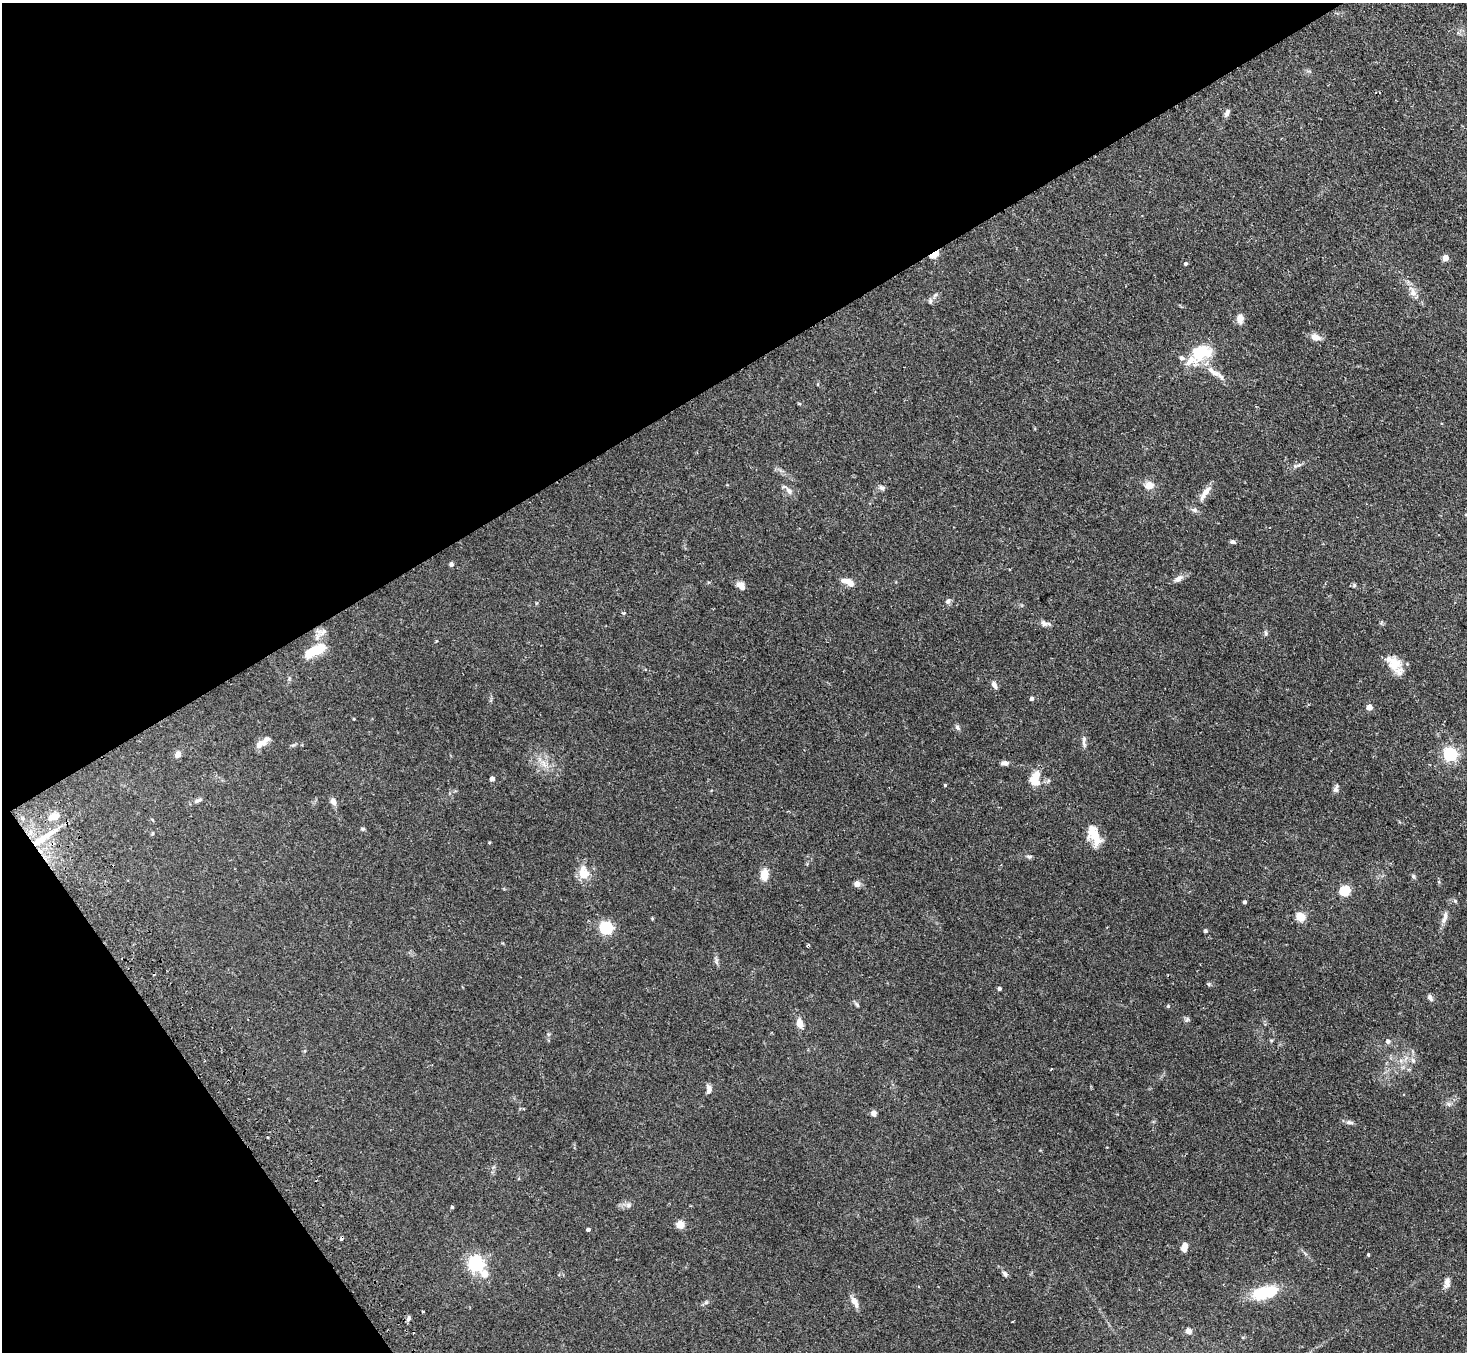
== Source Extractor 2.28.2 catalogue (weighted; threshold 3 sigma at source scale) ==
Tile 5 of 4 x 4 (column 1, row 2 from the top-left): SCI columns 50-1514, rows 3030-4379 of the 5961 x 5922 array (HDU 1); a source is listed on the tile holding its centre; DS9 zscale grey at full resolution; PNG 1469 x 1354 px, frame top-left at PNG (2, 3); no overlay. Shown black and unused: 33% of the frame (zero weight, under 2 of 3 exposures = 3% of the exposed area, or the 3 px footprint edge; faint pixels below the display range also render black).
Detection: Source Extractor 2.28.2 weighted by HDU 2 'WHT'; one run over the whole footprint, this tile lists its part. Background 0.0752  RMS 0.0056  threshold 0.0251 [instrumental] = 3 sigma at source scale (4.5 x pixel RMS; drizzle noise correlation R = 1.50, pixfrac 1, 0.05/0.05 arcsec/px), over >= 5 px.
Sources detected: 102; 1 inside a brighter object's white glare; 2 cosmic-ray / hot-pixel residue — not listed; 5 inside a brighter listed object's ellipse — not listed separately; the other 94 listed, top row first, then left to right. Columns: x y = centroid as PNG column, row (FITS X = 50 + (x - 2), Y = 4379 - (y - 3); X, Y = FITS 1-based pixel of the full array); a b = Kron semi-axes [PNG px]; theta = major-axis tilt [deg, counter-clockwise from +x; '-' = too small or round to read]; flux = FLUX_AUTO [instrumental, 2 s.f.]
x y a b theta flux
1227 113 10 5 65 1.9
934 254 6 3 33 26
1445 258 4 4 - 7.5
1186 264 4 4 - 1
1413 292 13 8 -82 3.5
930 301 8 6 70 1.2
1240 318 12 8 -85 3.3
1315 337 13 8 -19 3.9
1201 352 31 21 22 20
1212 371 25 8 -36 6.5
1299 465 6 4 19 1
1149 485 10 8 17 5.2
882 488 8 6 -21 1.6
789 491 12 7 -50 2.6
1205 493 21 7 57 4.9
1233 542 7 5 -9 1.1
451 564 4 4 - 1.6
1178 579 13 7 28 2.6
849 582 12 8 -46 3.9
1354 585 6 5 - 0.8
741 586 11 8 -37 3.4
948 601 8 6 60 1.6
623 613 4 3 - 0.81
1044 623 11 7 -31 2.1
322 632 15 9 12 3.5
1266 633 7 4 -89 0.9
436 641 5 3 - 0.44
317 650 23 11 28 14
1394 664 26 13 -54 10
994 685 11 6 -62 1.8
1032 699 4 4 - 1.4
1369 707 4 4 - 5.7
354 719 4 3 - 0.39
957 727 8 5 -51 1.2
1084 739 12 6 82 1.9
261 743 19 7 36 4.8
178 754 5 4 - 7.1
1450 754 6 6 - 110
544 763 13 3 -70 2.2
1005 763 10 6 3 1.7
1035 778 16 11 80 9.1
492 779 4 4 - 2.6
945 785 3 3 - 0.59
1336 788 12 6 71 1.5
198 801 12 5 26 1.6
333 801 8 6 -61 3
54 816 11 7 22 4.3
363 829 5 4 - 0.78
1094 834 22 13 -76 9.6
43 838 38 6 33 9.8
489 842 4 3 - 0.51
1029 856 7 5 -20 1.1
584 873 19 14 -72 7.9
764 875 13 8 84 5.7
1413 876 6 5 - 0.85
857 884 7 6 - 3
1345 891 5 5 - 38
1455 901 6 4 -18 0.73
1245 902 4 3 - 1.1
1300 917 5 5 - 20
1445 917 18 6 72 3.2
606 928 6 6 - 86
1205 931 4 4 - 0.78
808 945 5 3 - 0.58
716 962 10 4 -78 1.3
999 989 4 4 - 1.2
1430 998 9 5 -61 1.6
857 1005 8 3 -45 0.83
1168 1006 5 4 - 0.53
1187 1019 7 5 54 1
800 1023 11 6 -79 4.8
1388 1041 6 6 - 1.5
1413 1060 8 6 -69 1.6
1051 1069 3 3 - 0.51
709 1089 11 6 86 2.4
1449 1104 7 4 -71 1
874 1113 8 6 -54 1.6
1349 1122 10 5 -4 1.7
268 1137 3 2 - 0.65
628 1205 8 7 - 1.8
452 1207 4 4 - 0.74
680 1225 5 5 - 16
588 1230 4 3 - 1.1
1184 1247 9 6 80 3.8
1368 1255 4 3 - 0.53
476 1264 6 6 - 150
485 1274 6 5 - 9.3
1005 1274 8 5 -53 1.4
1447 1283 14 8 85 2.7
1264 1293 28 15 16 19
706 1302 6 5 - 0.96
855 1302 16 7 -61 3.3
408 1318 8 5 69 1.2
1189 1331 7 6 - 2.3
Overlapping masked pixels (flux is a lower limit): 2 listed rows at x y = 934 254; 43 838